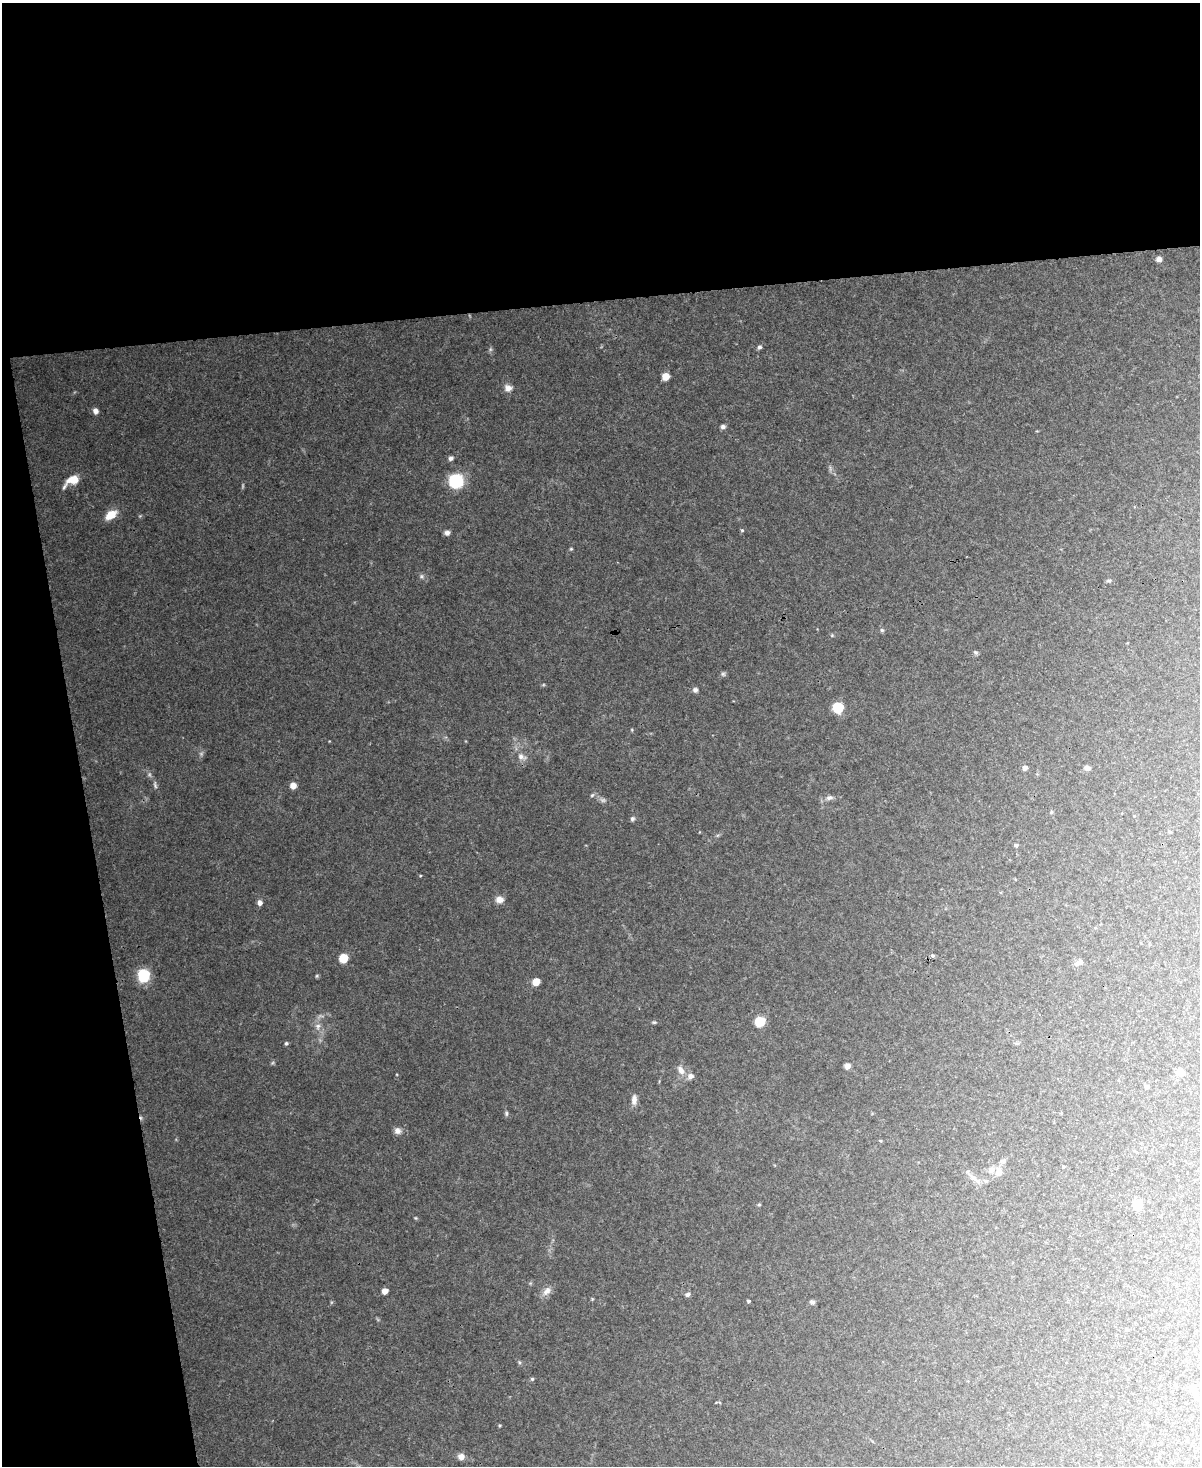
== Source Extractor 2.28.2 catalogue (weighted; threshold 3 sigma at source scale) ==
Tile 1 of 4 x 3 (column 1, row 1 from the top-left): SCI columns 1-1198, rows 3061-4524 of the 4794 x 4767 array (HDU 1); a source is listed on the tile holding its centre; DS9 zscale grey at full resolution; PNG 1202 x 1468 px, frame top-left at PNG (2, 3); no overlay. Shown black and unused: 27% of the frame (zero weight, under 3 of 4 exposures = <1% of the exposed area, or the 3 px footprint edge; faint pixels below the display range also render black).
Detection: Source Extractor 2.28.2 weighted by HDU 2 'WHT'; one run over the whole footprint, this tile lists its part. Background 0.127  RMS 0.0075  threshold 0.0337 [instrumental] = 3 sigma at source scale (4.5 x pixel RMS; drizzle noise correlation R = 1.50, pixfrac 1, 0.05/0.05 arcsec/px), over >= 5 px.
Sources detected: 60; all 60 listed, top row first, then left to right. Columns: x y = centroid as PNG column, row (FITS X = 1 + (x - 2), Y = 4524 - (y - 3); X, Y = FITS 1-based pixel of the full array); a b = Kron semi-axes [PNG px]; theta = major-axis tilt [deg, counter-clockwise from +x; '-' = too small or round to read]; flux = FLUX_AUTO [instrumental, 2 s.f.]
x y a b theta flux
1159 259 6 5 - 3.3
759 347 6 5 - 1.3
665 376 5 5 - 9.2
508 388 10 8 -19 3.6
95 411 6 6 - 3.1
723 427 7 5 14 1.6
451 458 6 5 - 1.8
72 480 18 8 29 9.5
456 481 8 7 - 72
111 515 11 7 36 12
742 530 4 4 - 0.84
447 533 6 6 - 2.2
1109 581 7 3 1 1
882 630 5 5 - 1.1
975 652 6 4 -44 1.1
723 674 7 4 -18 1.1
695 690 6 6 - 1.8
838 707 6 6 - 42
521 756 8 7 - 3
1025 768 5 5 - 2.4
1087 768 5 4 - 3
293 786 6 5 - 5.4
592 795 6 3 19 0.89
830 798 9 5 22 2.1
632 819 6 6 - 1.3
1016 845 5 5 - 0.98
499 899 9 8 - 4.2
260 903 5 5 - 2.8
933 956 5 4 - 1.1
343 958 6 5 - 19
1076 964 7 6 - 2.3
144 975 9 8 - 31
536 982 6 5 - 9.6
760 1021 6 6 - 27
318 1026 7 6 - 2.1
286 1043 5 4 - 0.97
847 1066 5 5 - 4.4
681 1070 13 8 -62 4.4
1180 1072 8 7 - 4.4
690 1076 7 6 - 3.3
1146 1087 5 4 - 0.93
634 1099 13 6 87 3.7
506 1113 6 4 84 1.1
397 1131 8 8 - 2.8
1003 1161 7 5 -10 1.3
1063 1167 4 3 - 0.84
991 1169 8 7 - 3
998 1172 12 7 78 3.9
975 1179 17 5 -35 3.6
985 1181 6 5 - 1.3
759 1205 5 3 - 0.71
1137 1205 6 5 - 22
385 1291 4 4 - 8.5
547 1291 13 7 40 3.9
687 1294 6 5 - 1.7
748 1301 4 3 - 1.1
812 1302 6 5 - 1.5
532 1379 5 4 - 0.98
1194 1389 8 6 -78 2
461 1456 8 8 - 3.6
Unlisted compact peaks at least as high as the median listed source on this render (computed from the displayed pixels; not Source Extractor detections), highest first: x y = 571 549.